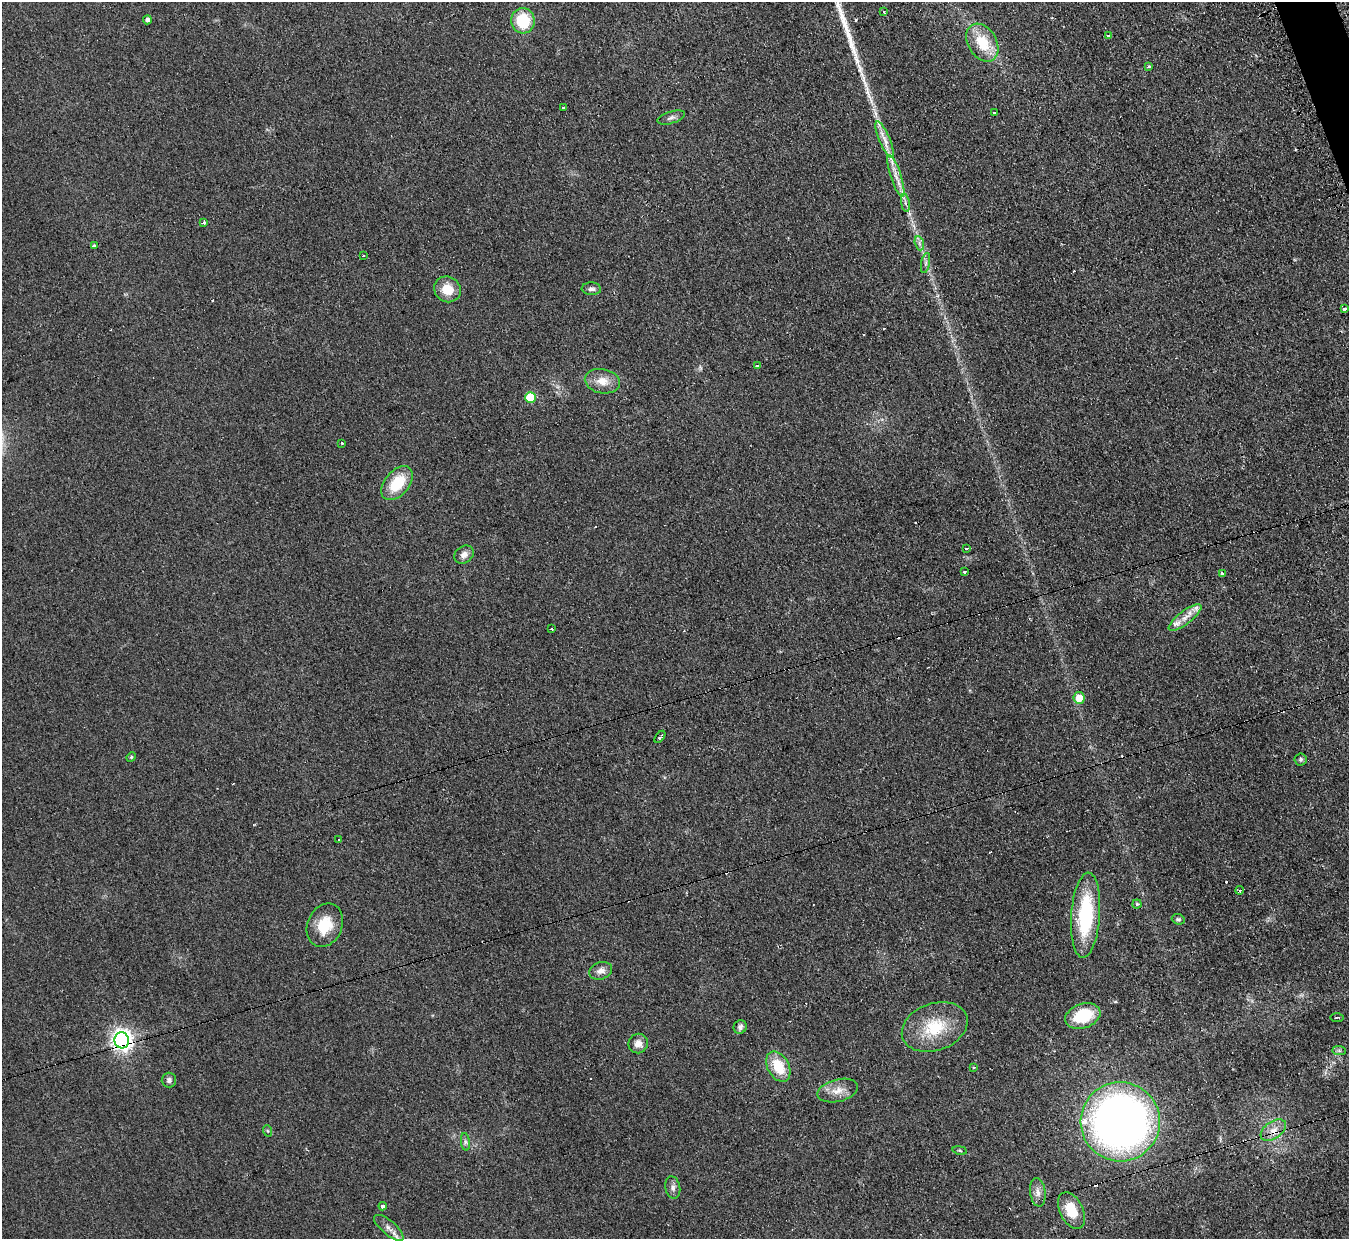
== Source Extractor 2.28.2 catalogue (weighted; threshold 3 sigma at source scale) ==
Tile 10 of 4 x 4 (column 2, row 3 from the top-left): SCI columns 1366-2712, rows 1517-2753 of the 5413 x 5375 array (HDU 1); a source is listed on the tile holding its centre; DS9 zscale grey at full resolution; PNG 1351 x 1241 px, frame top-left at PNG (2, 2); each listed source drawn as its Kron ellipse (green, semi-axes under 4 px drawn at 4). Shown black and unused: <1% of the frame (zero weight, under 2 of 3 exposures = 2% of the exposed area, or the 3 px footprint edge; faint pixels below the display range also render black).
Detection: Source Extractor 2.28.2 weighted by HDU 2 'WHT'; one run over the whole footprint, this tile lists its part. Background 0.0957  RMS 0.011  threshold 0.0514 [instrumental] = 3 sigma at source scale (4.5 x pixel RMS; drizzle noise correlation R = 1.50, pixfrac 1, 0.05/0.05 arcsec/px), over >= 5 px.
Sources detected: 82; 15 cosmic-ray / hot-pixel residue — neither listed nor drawn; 4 inside a brighter listed object's ellipse — not listed separately; the other 63 listed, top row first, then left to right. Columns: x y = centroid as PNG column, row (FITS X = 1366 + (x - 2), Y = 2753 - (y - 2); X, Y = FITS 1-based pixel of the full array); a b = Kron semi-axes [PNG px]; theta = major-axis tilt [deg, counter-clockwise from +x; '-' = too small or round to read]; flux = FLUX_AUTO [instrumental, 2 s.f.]
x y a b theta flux
884 11 4 3 - 1.7
147 20 4 4 - 3.8
523 21 13 12 - 43
1108 35 3 3 - 6
982 43 20 14 -59 35
1149 66 4 3 - 2.5
563 107 3 3 - 2.3
994 112 3 3 - 3.5
671 118 14 6 18 4.3
885 140 20 5 -67 10
896 176 22 5 -72 11
905 203 9 4 -81 3.3
204 222 4 3 - 3.8
919 243 7 4 -72 2.9
94 245 4 3 - 4.1
363 256 3 2 - 1.2
926 263 10 4 79 2.8
447 289 14 12 -36 20
591 289 9 6 -4 3.8
1344 308 3 3 - 23
757 365 3 3 - 2.7
602 381 18 12 -10 15
530 398 5 5 - 43
342 443 3 2 - 1.1
397 483 20 12 50 38
966 548 3 2 - 1.7
464 555 10 8 36 6.7
965 571 3 2 - 2.2
1222 573 3 3 - 2.6
1185 618 20 6 38 10
551 629 3 3 - 2.3
1079 698 6 5 - 18
660 737 7 2 51 2.5
131 757 5 4 - 1.3
1301 759 6 6 - 2.3
339 839 3 2 - 2.2
1240 890 4 4 - 1.9
1137 904 4 4 - 1.6
1086 915 42 14 86 90
1178 919 6 5 - 2.1
325 925 22 17 66 32
601 971 12 8 18 7.1
1083 1016 18 12 18 47
1337 1018 7 3 1 1.2
740 1027 7 6 - 3.8
935 1027 34 23 20 49
122 1040 8 7 - 670
638 1044 10 9 - 8.5
1339 1050 7 4 -1 2.2
778 1067 16 10 -61 32
974 1067 3 3 - 2.4
169 1080 7 7 - 3.7
838 1091 20 11 14 14
1120 1122 39 39 - 730
1273 1130 14 8 35 11
268 1131 6 3 -70 1.3
465 1142 9 4 -82 2.8
960 1150 7 3 -9 1.5
673 1188 11 7 -79 4.8
1038 1192 14 7 -82 6.6
383 1206 4 4 - 4.3
1071 1211 20 11 -63 28
389 1228 18 7 -40 7.9
Overlapping masked pixels (flux is a lower limit): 2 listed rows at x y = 122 1040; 1273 1130
Unlisted compact peaks at least as high as the median listed source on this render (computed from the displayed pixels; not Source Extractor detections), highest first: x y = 857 61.